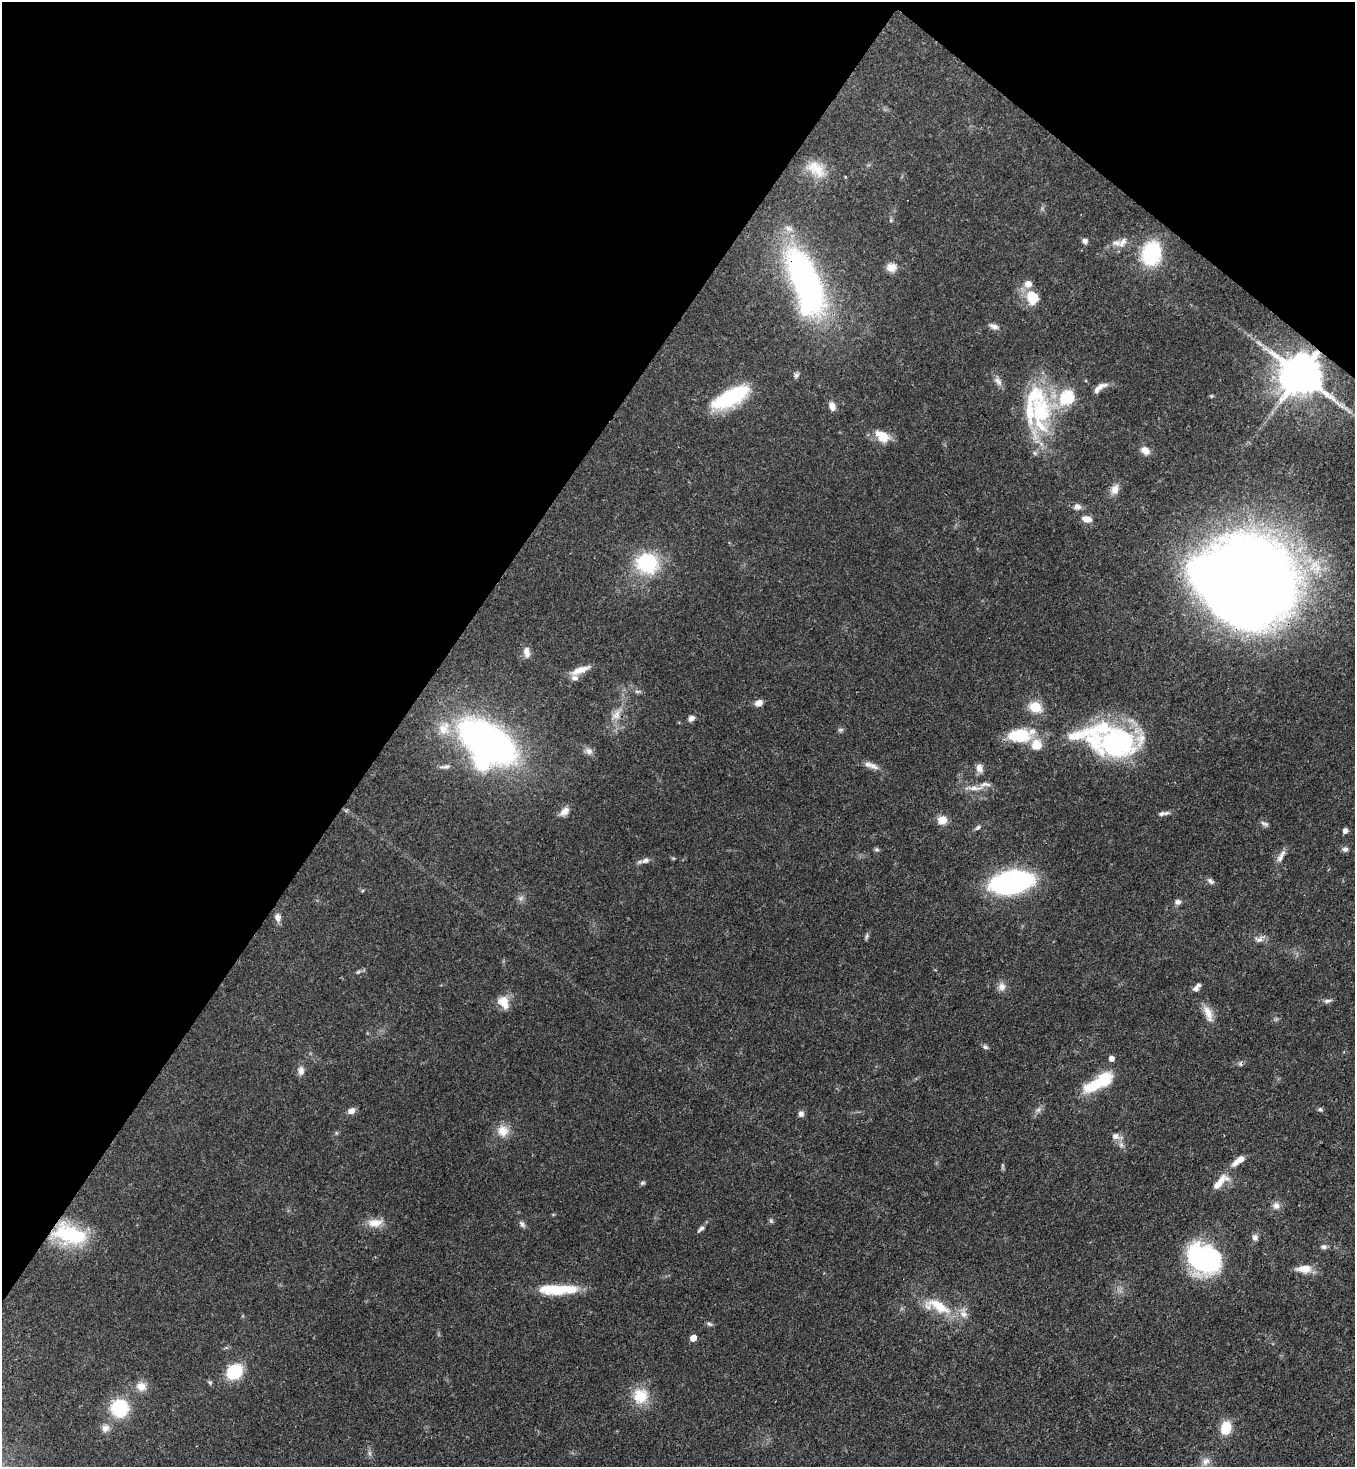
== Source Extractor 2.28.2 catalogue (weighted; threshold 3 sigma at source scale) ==
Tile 2 of 4 x 4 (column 2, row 1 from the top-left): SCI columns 1717-3069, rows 4454-5918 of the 5999 x 5977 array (HDU 1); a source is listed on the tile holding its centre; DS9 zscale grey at full resolution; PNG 1357 x 1469 px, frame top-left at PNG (2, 2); no overlay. Shown black and unused: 34% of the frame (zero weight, under 3 of 4 exposures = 7% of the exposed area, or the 3 px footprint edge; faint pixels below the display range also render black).
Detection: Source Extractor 2.28.2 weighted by HDU 2 'WHT'; one run over the whole footprint, this tile lists its part. Background 0.0707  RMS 0.004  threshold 0.0179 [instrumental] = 3 sigma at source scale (4.5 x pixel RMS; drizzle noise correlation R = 1.50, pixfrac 1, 0.05/0.05 arcsec/px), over >= 5 px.
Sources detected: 119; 3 too faint to see at this stretch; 2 inside a brighter object's white glare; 1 cosmic-ray / hot-pixel residue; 1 long thin detection or spike segment (spike, bleed or trail) — not listed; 14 inside a brighter listed object's ellipse — not listed separately; the other 98 listed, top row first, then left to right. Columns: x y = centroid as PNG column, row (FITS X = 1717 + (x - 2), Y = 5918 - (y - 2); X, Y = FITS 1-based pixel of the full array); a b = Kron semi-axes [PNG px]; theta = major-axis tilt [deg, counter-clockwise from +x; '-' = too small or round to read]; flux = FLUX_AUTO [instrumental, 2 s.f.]
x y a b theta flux
816 169 29 17 -38 9.1
891 220 5 4 - 0.49
1085 241 7 6 - 1.3
1123 242 15 8 57 2.8
1151 253 24 19 74 29
892 267 13 10 1 3.2
805 282 67 25 -70 130
1028 284 9 9 - 3.2
1033 297 12 9 -64 12
994 326 12 7 -20 1.8
796 375 8 6 45 0.98
1300 375 12 11 - 1500
998 381 14 7 -47 2
1099 388 21 7 38 3
731 397 41 15 28 32
1067 397 7 6 - 57
832 406 9 7 -72 2.9
1040 413 61 30 90 40
883 436 15 12 -49 6.7
1145 450 11 8 -38 3.1
1115 489 13 9 68 3.1
1077 507 10 9 - 1.8
1087 519 13 8 -14 3
647 563 24 21 -22 26
1255 579 72 55 -68 670
527 652 15 8 -79 2.6
580 670 23 7 21 4.7
637 691 9 4 0 0.83
759 703 10 7 22 2.2
1035 707 17 13 -24 7
617 715 17 9 57 4.1
691 718 7 6 - 1.8
444 729 19 18 - 8.6
1019 735 31 17 1 14
487 742 42 27 -37 230
1117 742 49 36 -3 61
589 751 11 8 -40 2
446 766 13 6 7 1.6
873 766 16 7 -28 2.4
979 768 9 7 -65 2.9
974 788 20 7 1 3.5
564 811 14 8 41 2.7
1162 814 10 6 24 1.3
942 820 11 9 -2 4.2
1264 824 12 5 -25 1.1
978 828 9 5 45 0.91
1345 831 7 6 - 1.2
1345 849 9 7 0 1.2
876 850 8 4 -9 0.65
1280 858 13 7 53 2.3
645 860 11 7 17 1.8
1210 881 10 6 -38 1.3
1012 882 25 13 11 120
521 898 7 6 - 1.2
1178 902 8 7 - 1.4
277 917 11 8 -81 2
867 936 10 4 79 0.78
1259 939 12 7 19 1.8
358 972 7 4 44 0.65
1002 987 11 10 - 2.4
1196 988 8 7 - 1.5
1328 1001 12 5 10 1.2
504 1002 16 11 -60 5.6
1208 1014 23 9 -70 4.4
985 1047 8 5 -33 0.88
1111 1058 5 5 - 2.5
301 1071 12 8 -86 2.2
1098 1083 35 12 30 19
1038 1110 7 6 - 1.2
1320 1110 7 5 -33 0.73
351 1111 8 7 - 2.3
801 1114 8 7 - 1.4
503 1131 16 15 - 5.1
1115 1136 10 9 - 2.2
1239 1160 18 7 37 4
642 1183 7 5 27 0.71
1219 1183 26 9 51 5.8
1276 1206 10 9 - 2.1
771 1221 7 4 -46 0.64
375 1223 21 11 6 5
522 1224 10 6 -49 1.2
701 1229 11 5 37 1.2
70 1235 42 22 -15 29
1255 1237 9 7 75 1.5
1324 1247 8 6 14 1.1
1205 1258 28 22 -29 76
1304 1269 17 9 2 5.3
557 1290 40 12 -2 16
938 1306 41 16 -21 14
709 1324 8 5 -26 0.82
693 1338 5 4 - 5.5
234 1372 12 10 36 22
141 1386 14 12 -9 3.7
640 1396 21 20 - 10
120 1408 14 14 - 24
105 1428 11 10 - 2.2
1226 1428 14 11 75 8.2
1206 1461 13 9 48 2.6
Overlapping masked pixels (flux is a lower limit): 4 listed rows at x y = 805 282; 1300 375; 1255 579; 70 1235